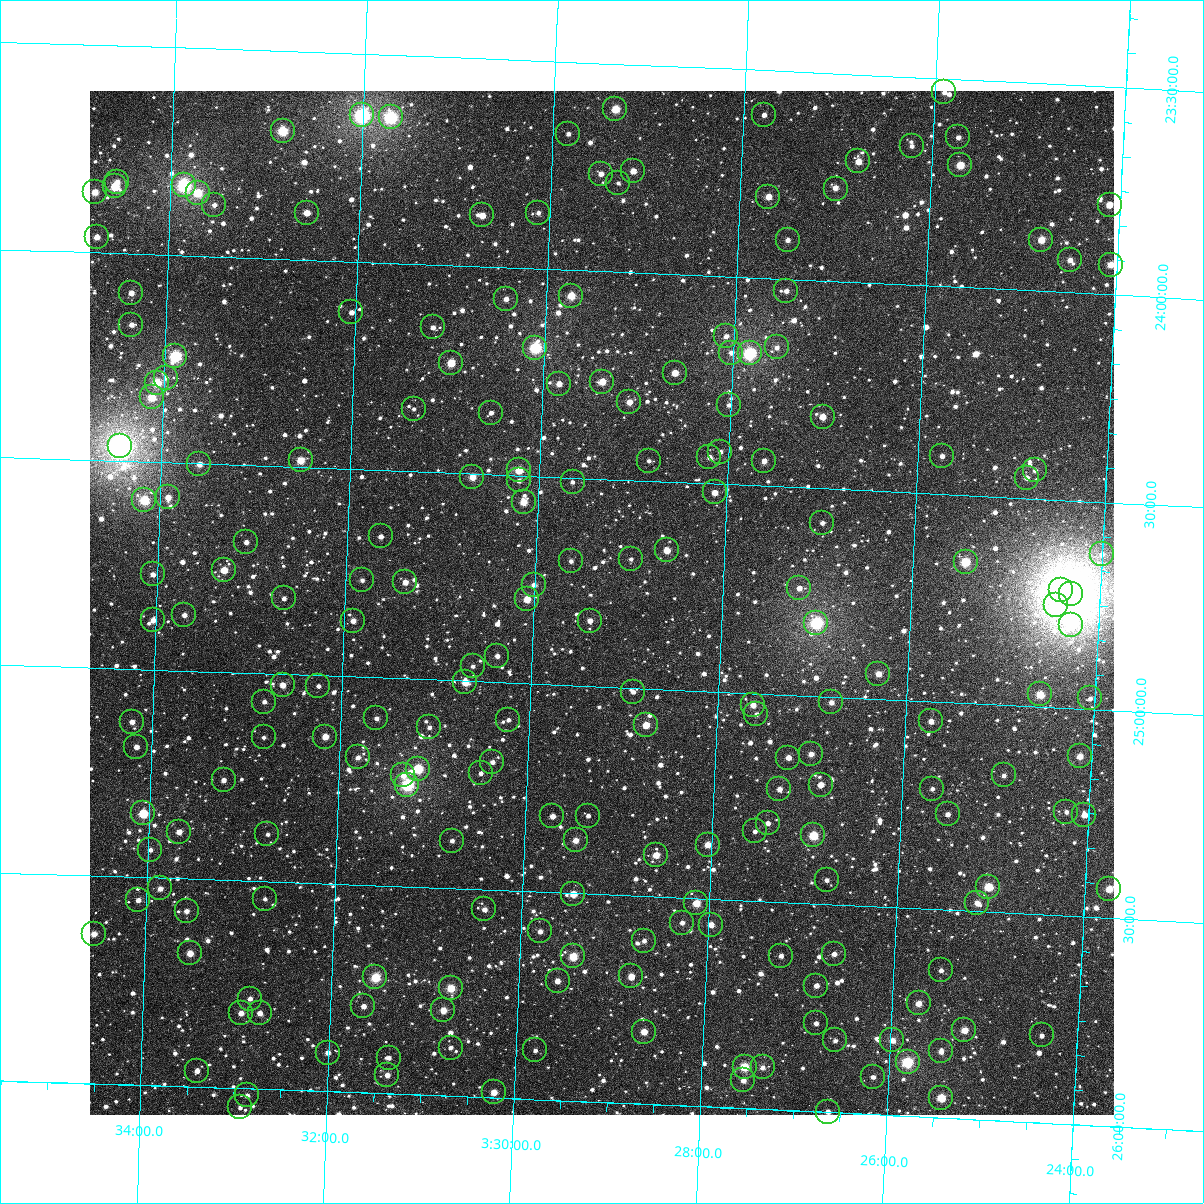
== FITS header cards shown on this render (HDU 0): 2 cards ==
NAXIS1  =                 1024
NAXIS2  =                 1024

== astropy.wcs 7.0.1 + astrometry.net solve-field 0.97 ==
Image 1024 x 1024 px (HDU 0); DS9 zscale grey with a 90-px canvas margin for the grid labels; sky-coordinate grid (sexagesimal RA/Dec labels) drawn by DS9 from the SOLVED WCS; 206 Tycho-2 reference stars matched to detected sources circled (green)
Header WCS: RA---TAN-SIP/DEC--TAN-SIP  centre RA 03:29:17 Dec +24:48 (52.32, +24.80 deg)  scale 8.67 arcsec/px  FOV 148.0' x 148.0'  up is +178 deg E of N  parity flipped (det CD > 0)
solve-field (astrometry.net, Tycho-2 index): VERIFIED the header's WCS against the Tycho-2 star catalogue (verified at 6 index scales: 20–206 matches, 0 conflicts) and refined it, rather than solving blind
Solved WCS: RA---TAN-SIP/DEC--TAN-SIP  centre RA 03:29:17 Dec +24:48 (52.32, +24.80 deg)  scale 8.67 arcsec/px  FOV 148.0' x 148.0'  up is +178 deg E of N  parity flipped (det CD > 0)
The solver's refit moves the header's centre by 0.22 arcsec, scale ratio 0.9999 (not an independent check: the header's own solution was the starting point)
Tycho-2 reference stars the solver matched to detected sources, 206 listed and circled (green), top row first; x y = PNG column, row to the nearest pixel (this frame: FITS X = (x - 90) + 1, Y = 1024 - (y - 91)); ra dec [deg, ICRS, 3 dp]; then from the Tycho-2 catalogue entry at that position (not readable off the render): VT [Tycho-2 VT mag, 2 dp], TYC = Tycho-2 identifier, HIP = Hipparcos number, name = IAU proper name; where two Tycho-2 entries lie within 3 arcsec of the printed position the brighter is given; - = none
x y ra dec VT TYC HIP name
944 92 51.476 +23.533 11.58 1797-923-1 - -
615 109 52.337 +23.609 9.46 1798-731-1 - -
362 115 53.003 +23.647 7.45 1798-588-1 - -
764 115 51.946 +23.607 11.60 1797-897-1 - -
391 117 52.927 +23.650 8.08 1798-1012-1 16440 -
283 131 53.209 +23.692 8.94 1798-1193-1 16529 -
568 134 52.458 +23.673 11.58 1798-646-1 - -
958 137 51.433 +23.640 11.49 1797-675-1 - -
912 146 51.555 +23.666 11.68 1797-933-1 - -
858 161 51.693 +23.709 10.27 1797-1269-1 - -
960 165 51.425 +23.706 9.58 1797-1369-1 - -
633 171 52.284 +23.756 10.85 1797-801-1 - -
601 174 52.368 +23.766 11.39 1798-931-1 - -
117 182 53.639 +23.828 11.27 1798-987-1 - -
618 183 52.322 +23.786 12.86 1797-1419-1 - -
184 185 53.464 +23.831 7.58 1798-411-1 - -
115 186 53.645 +23.839 9.35 1798-1179-1 - -
836 189 51.749 +23.777 10.95 1797-1173-1 16072 -
95 192 53.698 +23.855 10.26 1798-431-1 - -
198 193 53.427 +23.848 9.31 1798-747-1 - -
768 197 51.925 +23.804 10.43 1797-1503-1 - -
214 205 53.382 +23.876 11.95 1798-748-1 - -
1110 205 51.027 +23.785 10.94 1797-216-3 15844 -
307 213 53.139 +23.887 10.87 1798-476-1 - -
538 213 52.529 +23.866 11.65 1798-1167-1 - -
482 215 52.676 +23.878 10.69 1798-788-1 - -
97 237 53.689 +23.963 10.74 1798-454-1 - -
788 240 51.870 +23.906 11.44 1797-1185-1 - -
1041 240 51.202 +23.876 9.86 1797-705-1 - -
1070 260 51.124 +23.921 10.99 1797-1163-1 - -
1111 265 51.016 +23.928 10.19 1797-418-1 - -
786 291 51.867 +24.028 11.53 1797-759-1 - -
131 293 53.593 +24.094 10.91 1798-679-1 - -
571 296 52.433 +24.062 9.62 1798-918-1 - -
506 299 52.605 +24.076 11.76 1798-597-1 - -
351 312 53.011 +24.123 11.43 1798-159-1 - -
131 325 53.590 +24.171 11.34 1798-19-1 - -
433 327 52.795 +24.151 11.91 1798-367-1 - -
726 336 52.021 +24.144 11.65 1797-1540-1 - -
777 347 51.886 +24.166 11.57 1797-1481-1 - -
535 348 52.522 +24.190 8.25 1798-331-1 16295 -
731 353 52.005 +24.183 12.18 1797-1155-1 - -
750 353 51.957 +24.183 7.98 1797-657-1 16132 -
175 356 53.472 +24.243 8.35 1798-89-1 - -
451 363 52.743 +24.235 9.56 1798-697-1 - -
675 373 52.152 +24.238 11.18 1797-837-1 - -
166 378 53.495 +24.296 11.36 1798-612-1 - -
602 382 52.342 +24.266 10.19 1798-531-1 - -
157 383 53.518 +24.309 9.25 1798-659-1 - -
559 384 52.456 +24.275 10.65 1798-764-1 - -
152 397 53.530 +24.344 9.65 1798-349-1 16639 -
629 402 52.269 +24.312 10.65 1797-935-1 - -
729 405 52.005 +24.309 12.02 1797-1131-1 - -
414 409 52.838 +24.349 11.67 1798-721-1 - -
491 413 52.633 +24.351 12.07 1798-211-1 - -
823 417 51.756 +24.327 10.39 1797-967-1 16074 -
120 446 53.611 +24.465 6.09 1802-1524-1 16664 -
720 452 52.022 +24.422 11.87 1801-1468-1 - -
942 456 51.435 +24.409 11.14 1801-1502-1 - -
709 457 52.050 +24.436 11.22 1801-1718-1 - -
301 460 53.131 +24.483 9.83 1802-608-1 - -
649 461 52.210 +24.452 12.02 1801-1583-1 - -
764 461 51.905 +24.440 11.21 1801-1425-1 - -
199 464 53.399 +24.501 10.61 1802-1030-1 - -
519 470 52.553 +24.487 9.60 1802-1226-1 16305 -
1035 470 51.189 +24.432 11.54 1801-1735-1 - -
472 477 52.675 +24.508 10.15 1802-1028-1 - -
1027 478 51.210 +24.450 11.22 1801-1656-1 - -
519 480 52.552 +24.512 11.83 1802-622-1 - -
573 482 52.410 +24.510 11.80 1802-1190-1 - -
715 492 52.033 +24.521 10.77 1801-1402-1 - -
168 497 53.479 +24.584 11.10 1802-58-1 - -
144 500 53.541 +24.592 9.02 1802-1438-1 - -
524 502 52.537 +24.563 10.06 1802-1196-1 - -
822 523 51.745 +24.583 11.56 1801-1072-1 - -
381 536 52.911 +24.660 11.45 1802-1304-1 - -
246 542 53.268 +24.685 11.99 1802-718-1 - -
667 550 52.152 +24.665 10.52 1801-1324-1 - -
1102 554 51.001 +24.626 12.05 1801-470-1 - -
631 559 52.247 +24.690 11.90 1801-1204-1 - -
571 561 52.406 +24.701 11.88 1802-570-1 - -
966 562 51.360 +24.661 9.16 1801-806-1 - -
224 570 53.324 +24.754 10.18 1802-1250-1 - -
153 574 53.512 +24.770 11.21 1802-826-1 - -
362 580 52.957 +24.767 11.55 1802-1218-1 - -
405 582 52.842 +24.767 11.05 1802-30-1 - -
534 585 52.502 +24.761 11.71 1802-496-1 - -
799 588 51.798 +24.742 11.24 1801-1449-1 - -
1061 590 51.103 +24.715 11.26 1801-1591-1 - -
1071 594 51.077 +24.724 5.64 1801-1864-1 15861 -
284 598 53.163 +24.817 12.30 1802-1232-1 - -
527 599 52.518 +24.797 10.10 1802-452-1 - -
1056 605 51.114 +24.753 10.32 1801-1120-1 - -
184 615 53.425 +24.866 11.26 1802-934-1 - -
153 620 53.508 +24.881 10.93 1802-170-1 16635 -
353 621 52.977 +24.865 10.96 1802-1358-1 - -
590 621 52.349 +24.842 10.96 1802-928-1 - -
816 623 51.747 +24.824 8.33 1801-822-1 16071 -
1071 625 51.073 +24.799 9.42 1801-36-1 - -
497 656 52.591 +24.936 11.52 1802-1118-1 - -
473 666 52.655 +24.964 11.95 1802-354-1 - -
878 674 51.577 +24.939 10.47 1801-1755-1 - -
465 682 52.673 +25.003 10.23 1802-1214-1 - -
283 685 53.158 +25.026 10.74 1802-498-1 - -
318 686 53.063 +25.025 11.73 1802-1134-1 - -
633 692 52.226 +25.009 11.90 1801-720-1 - -
1040 694 51.145 +24.970 9.66 1801-686-1 - -
1090 698 51.012 +24.973 11.43 1801-545-1 - -
264 702 53.205 +25.067 11.55 1802-1470-1 - -
831 702 51.698 +25.013 11.15 1801-804-1 - -
753 705 51.906 +25.028 10.51 1801-716-1 - -
756 714 51.896 +25.050 11.54 1801-1509-1 - -
376 718 52.905 +25.098 12.17 1802-1420-1 - -
508 720 52.555 +25.089 11.70 1802-1410-1 - -
931 721 51.432 +25.047 11.02 1801-1445-1 - -
132 722 53.554 +25.126 11.02 1802-500-1 - -
646 725 52.188 +25.088 10.22 1801-1437-1 - -
429 727 52.764 +25.114 11.77 1802-1236-1 - -
264 737 53.203 +25.153 12.02 1802-296-1 - -
325 737 53.039 +25.146 10.42 1802-596-1 - -
136 747 53.541 +25.187 11.04 1802-1040-1 - -
811 754 51.746 +25.140 10.79 1801-1748-1 - -
1080 756 51.032 +25.114 10.43 1801-264-1 - -
358 757 52.950 +25.193 11.68 1802-1462-1 - -
788 758 51.806 +25.151 10.90 1801-1415-1 - -
492 762 52.592 +25.192 11.94 1802-752-1 - -
418 769 52.789 +25.215 9.12 1802-370-1 - -
481 773 52.622 +25.220 11.45 1802-602-1 - -
403 775 52.828 +25.233 11.24 1802-878-1 - -
1004 775 51.231 +25.170 11.52 1801-1224-1 - -
224 780 53.306 +25.260 11.16 1802-1428-1 - -
407 785 52.816 +25.255 8.16 1802-378-1 16407 -
821 785 51.717 +25.213 10.61 1801-952-1 - -
779 789 51.826 +25.228 10.92 1801-1386-1 - -
932 789 51.419 +25.210 11.58 1801-1346-1 - -
1066 812 51.060 +25.250 12.33 1801-448-1 - -
143 813 53.516 +25.346 9.40 1802-630-1 - -
948 814 51.375 +25.269 11.72 1801-982-1 - -
1084 815 51.012 +25.254 10.57 1801-280-1 - -
552 816 52.427 +25.317 11.14 1802-22-1 - -
588 816 52.332 +25.312 11.92 1802-164-1 - -
768 823 51.853 +25.311 11.66 1801-1392-1 - -
755 831 51.886 +25.332 11.52 1801-1499-1 - -
179 832 53.420 +25.388 11.08 1802-514-1 - -
267 834 53.184 +25.386 11.70 1802-644-1 - -
813 835 51.730 +25.336 9.22 1801-1388-1 - -
576 840 52.363 +25.373 10.71 1802-98-1 - -
452 841 52.691 +25.385 11.87 1802-332-1 - -
708 845 52.010 +25.369 10.28 1801-1602-1 - -
150 850 53.494 +25.433 11.66 1802-1281-1 - -
656 855 52.147 +25.400 10.40 1801-1314-1 - -
827 880 51.689 +25.442 11.50 1801-732-1 - -
988 887 51.257 +25.439 9.42 1801-910-1 - -
160 888 53.464 +25.526 11.33 1802-1189-1 - -
1109 889 50.935 +25.429 9.96 1801-332-1 - -
573 894 52.362 +25.502 10.12 1802-1069-1 - -
265 899 53.185 +25.542 12.70 1802-777-1 - -
138 900 53.523 +25.555 11.16 1802-1305-1 - -
696 903 52.033 +25.512 9.81 1801-1696-1 - -
977 903 51.284 +25.480 10.68 1801-1551-1 - -
484 909 52.598 +25.548 11.18 1802-945-1 - -
187 911 53.393 +25.578 11.25 1802-595-1 - -
682 923 52.069 +25.560 11.54 1801-1018-1 - -
711 925 51.992 +25.562 10.94 1801-926-1 - -
540 931 52.447 +25.596 11.50 1802-1065-1 - -
94 934 53.638 +25.640 10.96 1802-755-1 - -
644 941 52.169 +25.608 12.57 1801-1152-1 - -
190 953 53.379 +25.680 10.28 1802-1213-1 - -
834 954 51.660 +25.618 11.38 1801-1166-1 - -
573 956 52.356 +25.652 9.49 1802-1093-1 - -
781 956 51.801 +25.629 11.55 1801-1062-1 - -
941 970 51.373 +25.646 11.61 1801-1006-1 - -
631 976 52.199 +25.695 10.40 1801-1351-1 - -
375 977 52.882 +25.722 9.11 1802-1343-1 16429 -
558 981 52.395 +25.713 11.15 1802-1051-1 - -
816 986 51.703 +25.697 11.05 1801-1357-1 - -
451 988 52.680 +25.741 9.47 1802-15-1 - -
250 999 53.215 +25.784 11.44 1802-791-1 - -
919 1003 51.428 +25.728 10.40 1801-1311-1 - -
363 1006 52.911 +25.792 10.83 1802-597-1 - -
443 1010 52.697 +25.794 10.41 1802-165-1 - -
241 1013 53.238 +25.819 10.95 1802-729-1 - -
260 1013 53.188 +25.818 11.16 1802-335-1 - -
816 1023 51.700 +25.787 11.38 1801-1201-1 - -
964 1030 51.302 +25.787 10.20 1801-883-1 - -
644 1032 52.159 +25.826 10.53 1801-1061-1 - -
1042 1035 51.095 +25.790 11.20 1801-371-1 - -
835 1040 51.646 +25.827 11.92 1801-1079-1 - -
892 1040 51.493 +25.820 10.60 1801-1107-1 - -
451 1048 52.674 +25.883 12.04 1802-447-1 - -
535 1050 52.447 +25.882 11.65 1802-751-1 - -
941 1051 51.362 +25.841 11.33 1801-1261-1 - -
328 1053 53.002 +25.907 11.19 1802-525-1 - -
389 1058 52.838 +25.914 11.81 1802-879-1 - -
908 1062 51.450 +25.871 8.52 1801-1271-1 15980 -
745 1067 51.885 +25.900 9.33 1801-1073-1 - -
763 1067 51.837 +25.899 11.26 1801-1209-1 - -
197 1071 53.350 +25.961 11.52 1802-979-1 - -
387 1075 52.841 +25.955 11.36 1802-383-1 - -
873 1077 51.541 +25.910 11.72 1801-1213-1 - -
743 1080 51.887 +25.933 11.21 1801-1353-1 - -
494 1092 52.553 +25.987 10.38 1802-517-1 - -
247 1095 53.214 +26.017 11.92 1802-47-1 - -
941 1098 51.355 +25.952 9.56 1801-899-1 15958 -
240 1107 53.232 +26.046 12.25 1802-527-1 - -
828 1112 51.657 +25.999 11.53 1801-1195-1 - -